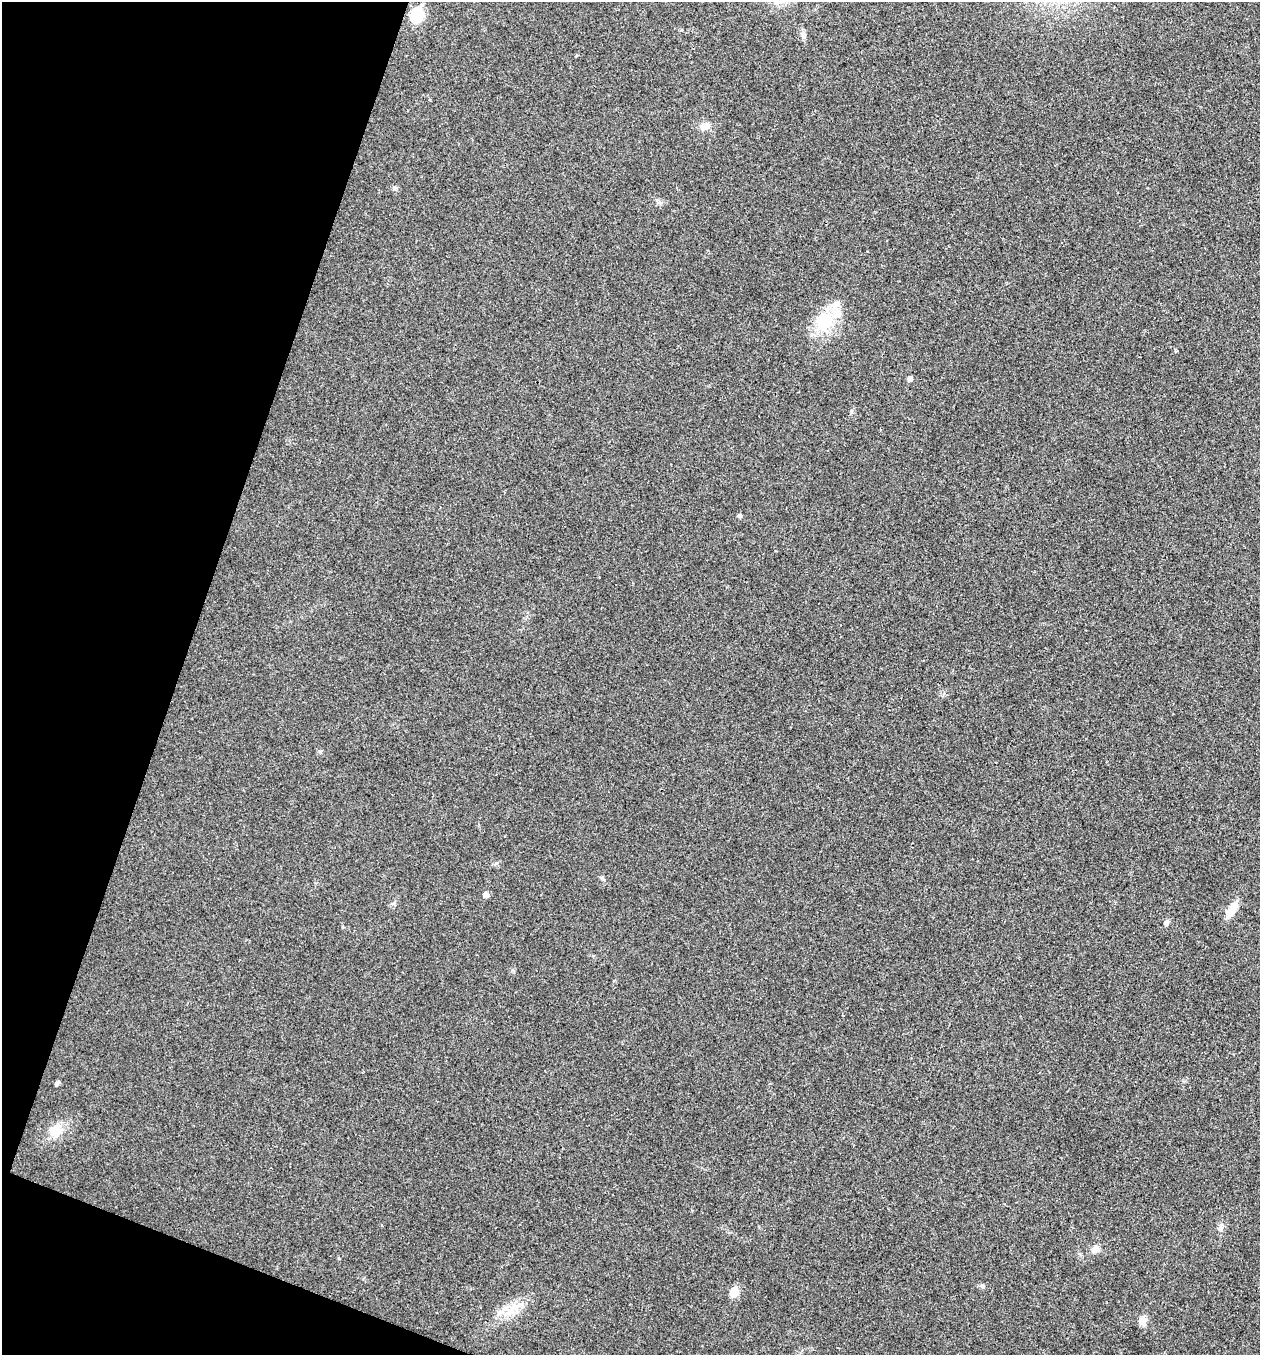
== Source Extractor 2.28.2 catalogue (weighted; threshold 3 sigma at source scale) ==
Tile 9 of 4 x 4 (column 1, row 3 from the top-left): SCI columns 137-1394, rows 1360-2712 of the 5434 x 5422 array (HDU 1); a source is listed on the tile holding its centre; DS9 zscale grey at full resolution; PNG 1262 x 1357 px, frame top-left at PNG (2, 2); no overlay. Shown black and unused: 17% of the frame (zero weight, under 3 of 4 exposures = <1% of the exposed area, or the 3 px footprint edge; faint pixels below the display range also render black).
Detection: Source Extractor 2.28.2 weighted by HDU 2 'WHT'; one run over the whole footprint, this tile lists its part. Background 0.0243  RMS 0.0053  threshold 0.0238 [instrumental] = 3 sigma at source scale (4.5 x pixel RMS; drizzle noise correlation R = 1.50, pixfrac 1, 0.05/0.05 arcsec/px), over >= 5 px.
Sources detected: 17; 1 inside a brighter listed object's ellipse — not listed separately; the other 16 listed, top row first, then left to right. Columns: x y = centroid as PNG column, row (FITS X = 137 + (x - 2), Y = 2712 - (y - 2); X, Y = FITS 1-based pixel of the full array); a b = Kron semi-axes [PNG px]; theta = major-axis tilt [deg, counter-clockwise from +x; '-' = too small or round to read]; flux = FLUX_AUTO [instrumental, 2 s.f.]
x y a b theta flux
417 15 8 6 67 39
803 35 9 4 -82 1.5
705 126 13 9 8 3.8
824 320 25 22 32 20
910 378 5 5 - 1.9
739 515 5 4 - 1
486 895 7 6 - 2
1232 910 22 8 57 6.1
1167 923 8 5 67 1.3
57 1083 5 5 - 1.2
55 1130 18 15 -10 8.3
1220 1229 6 5 - 1.1
1095 1249 9 8 - 3.4
734 1292 10 9 - 6
510 1312 20 8 35 7.6
1142 1320 10 9 - 3.9
Unlisted compact peaks at least as high as the median listed source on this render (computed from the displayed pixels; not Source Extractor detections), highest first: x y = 602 878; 983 1287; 1175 350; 496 863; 512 970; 320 751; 851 412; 394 188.